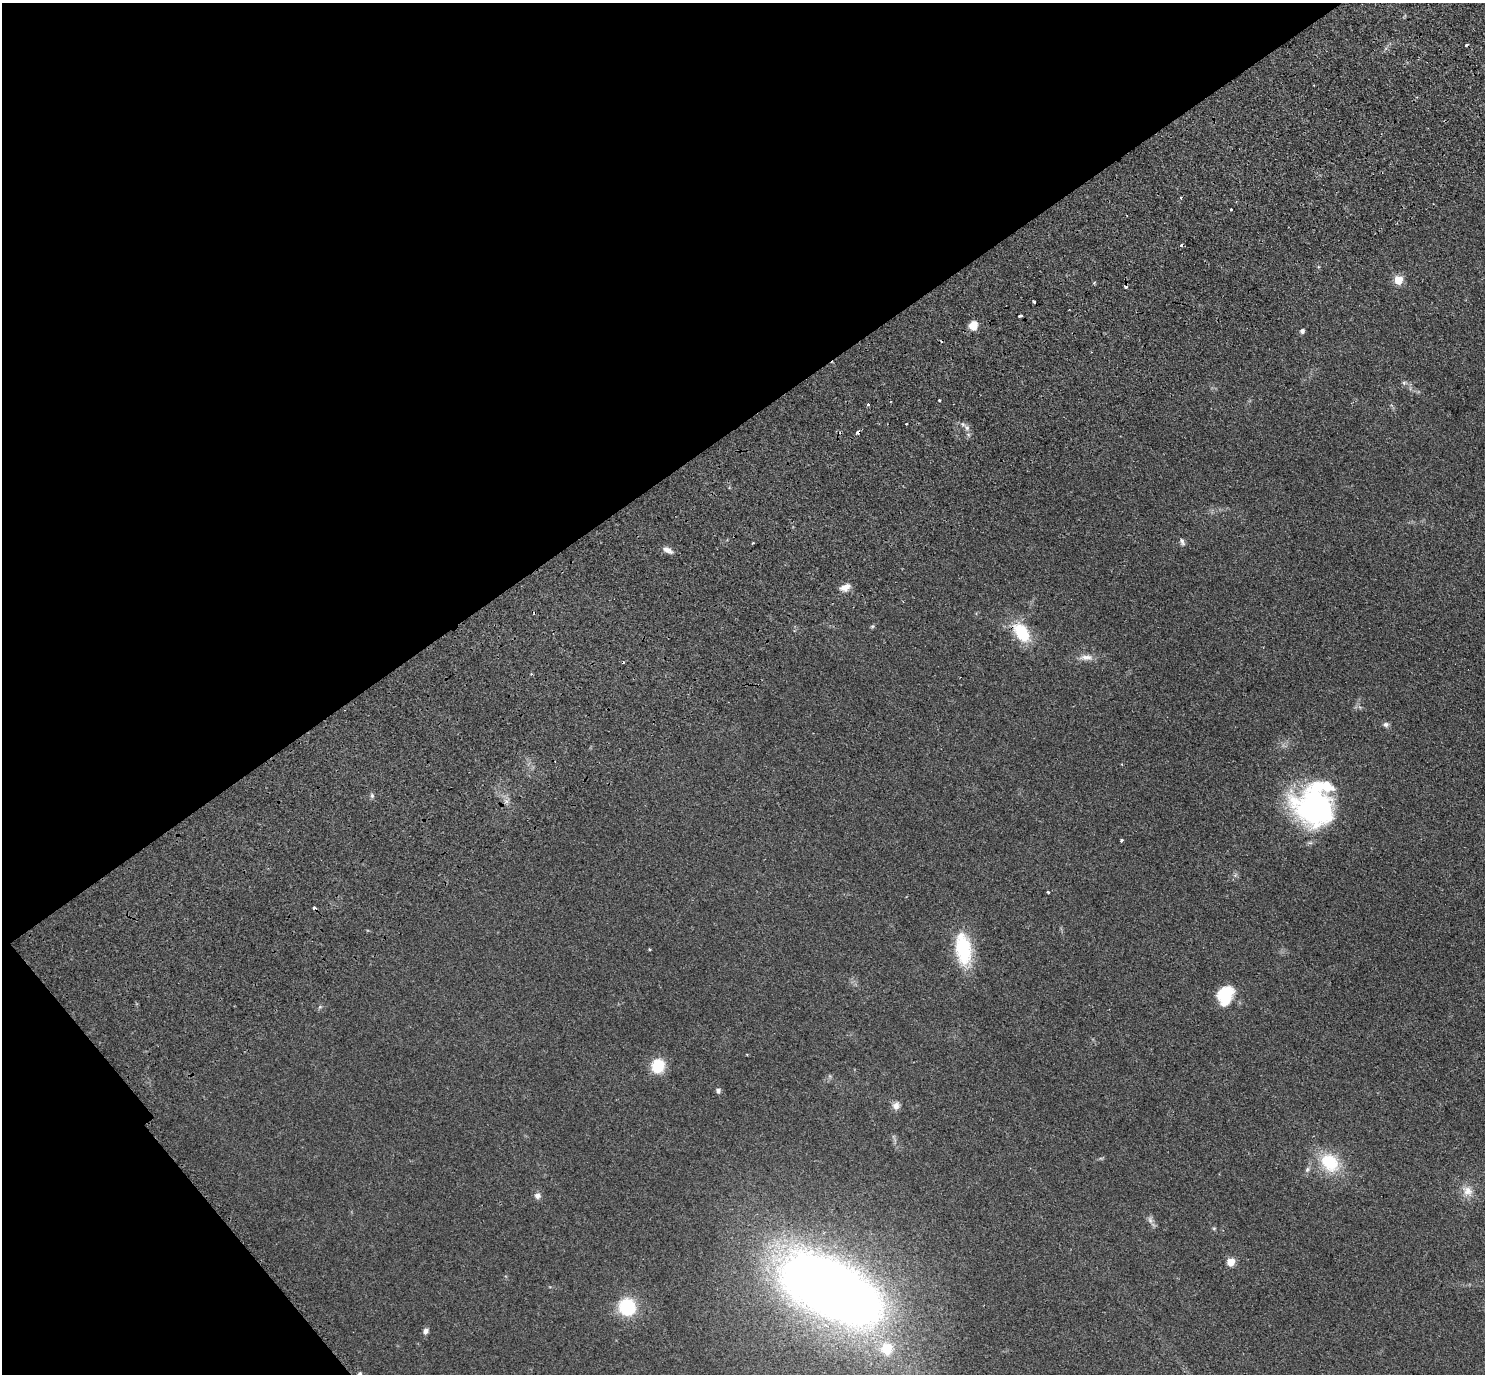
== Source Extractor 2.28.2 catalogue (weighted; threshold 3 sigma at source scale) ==
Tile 5 of 4 x 4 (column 1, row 2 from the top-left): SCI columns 192-1674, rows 3205-4576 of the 6271 x 6268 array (HDU 1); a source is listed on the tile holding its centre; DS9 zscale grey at full resolution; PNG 1487 x 1376 px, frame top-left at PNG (2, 3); no overlay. Shown black and unused: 35% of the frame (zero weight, under 2 of 3 exposures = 11% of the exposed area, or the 3 px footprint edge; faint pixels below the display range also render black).
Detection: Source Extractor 2.28.2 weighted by HDU 2 'WHT'; one run over the whole footprint, this tile lists its part. Background 0.0948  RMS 0.0088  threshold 0.0396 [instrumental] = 3 sigma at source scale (4.5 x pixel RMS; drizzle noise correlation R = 1.50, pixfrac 1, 0.05/0.05 arcsec/px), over >= 5 px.
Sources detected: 48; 1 inside a brighter object's white glare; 8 cosmic-ray / hot-pixel residue — not listed; the other 39 listed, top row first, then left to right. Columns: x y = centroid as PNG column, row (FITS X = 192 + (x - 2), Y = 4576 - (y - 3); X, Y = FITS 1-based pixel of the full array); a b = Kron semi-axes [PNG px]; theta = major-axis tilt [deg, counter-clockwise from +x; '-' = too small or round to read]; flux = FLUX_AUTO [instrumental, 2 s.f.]
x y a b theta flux
1181 198 3 3 - 1
1231 210 3 3 - 1.9
1398 280 5 5 - 29
1020 316 4 3 - 3.9
973 325 11 10 - 8.7
1302 331 5 5 - 2.7
1404 383 6 5 - 1.6
939 400 3 3 - 1.7
868 404 3 3 - 1.4
967 428 7 6 - 2.6
1182 542 10 5 -64 2.3
667 550 14 6 -27 4.7
845 587 13 8 24 6.7
872 626 6 4 29 1.1
1022 632 23 14 -57 34
1086 657 19 8 0 6.6
1386 724 7 6 - 2.4
372 796 6 5 - 1.6
1316 808 43 34 -17 170
1122 840 4 3 - 1.8
1048 892 3 3 - 1.3
649 949 4 3 - 0.78
963 949 37 17 -82 49
1225 995 20 16 65 30
658 1066 14 12 69 25
718 1090 6 5 - 2.5
896 1105 10 9 - 4.5
1330 1162 27 20 -44 37
1307 1169 7 5 69 2.1
1468 1191 16 12 -50 9.5
537 1196 8 8 - 3.7
1150 1220 10 6 -74 3.3
1214 1228 6 3 18 0.89
1231 1262 5 5 - 23
832 1290 65 32 -31 1700
627 1307 16 15 - 45
425 1331 8 6 74 3.1
887 1349 7 6 - 37
359 1374 4 4 - 2
Isophote crosses this tile's border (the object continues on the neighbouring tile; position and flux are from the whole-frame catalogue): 1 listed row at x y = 359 1374